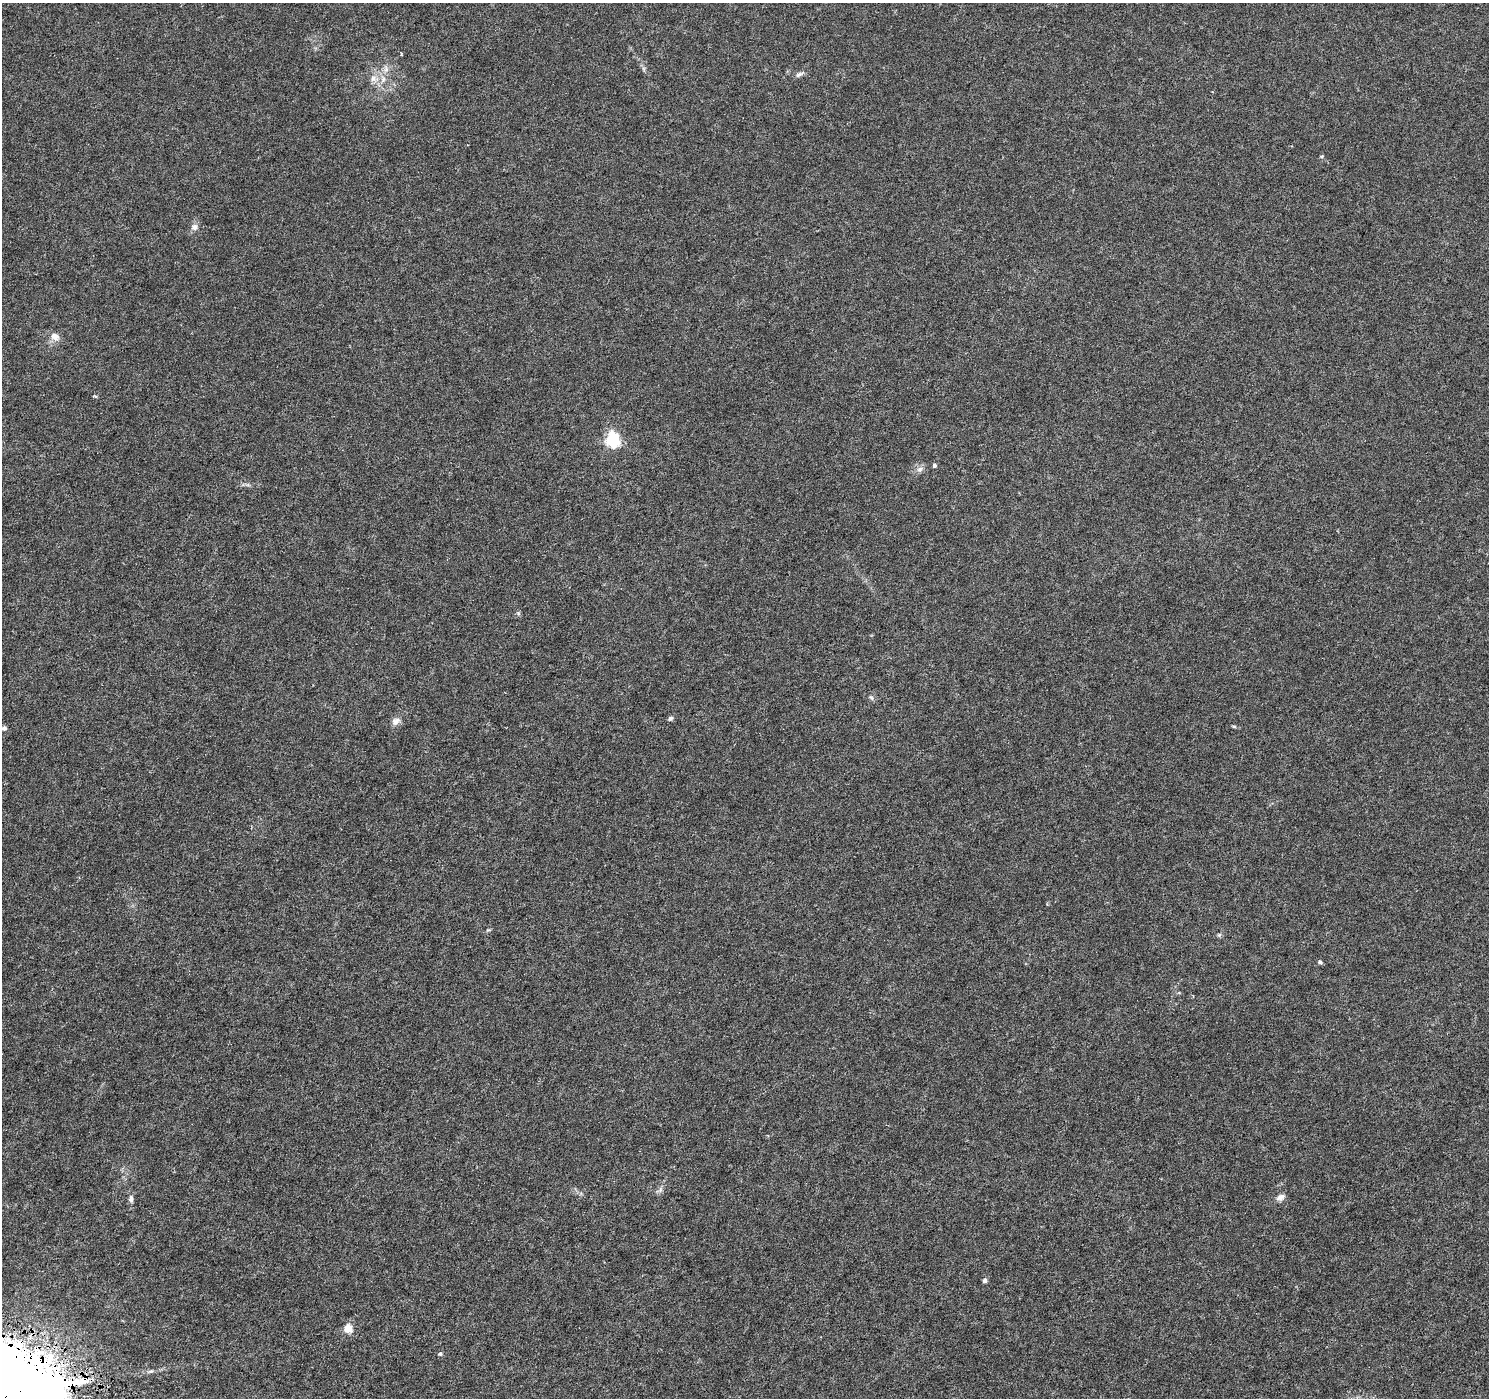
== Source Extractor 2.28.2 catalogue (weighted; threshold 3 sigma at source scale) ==
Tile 7 of 4 x 4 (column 3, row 2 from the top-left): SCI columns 2977-4463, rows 2981-4376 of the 5958 x 6028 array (HDU 1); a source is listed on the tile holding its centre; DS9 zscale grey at full resolution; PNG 1491 x 1400 px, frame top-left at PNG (2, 3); no overlay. Shown black and unused: <1% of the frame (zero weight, under 4 of 8 exposures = <1% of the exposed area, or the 3 px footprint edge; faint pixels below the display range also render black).
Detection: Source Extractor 2.28.2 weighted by HDU 2 'WHT'; one run over the whole footprint, this tile lists its part. Background 0.00236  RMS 8.3e-04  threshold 0.0034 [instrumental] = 3 sigma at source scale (4.09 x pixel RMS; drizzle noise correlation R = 1.36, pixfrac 0.8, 0.0396/0.0396 arcsec/px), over >= 5 px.
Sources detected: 28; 1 inside a brighter listed object's ellipse — not listed separately; the other 27 listed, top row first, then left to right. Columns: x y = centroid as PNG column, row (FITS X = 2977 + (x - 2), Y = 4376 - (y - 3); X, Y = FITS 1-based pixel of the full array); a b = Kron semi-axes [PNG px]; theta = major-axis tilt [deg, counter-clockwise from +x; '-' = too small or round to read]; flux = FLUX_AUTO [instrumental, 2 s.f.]
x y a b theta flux
386 69 12 6 -77 0.37
644 69 7 4 -71 0.14
799 74 13 5 24 0.25
374 79 12 9 -14 0.61
1322 156 5 3 - 0.077
195 227 9 8 - 0.38
54 336 12 9 -31 0.61
96 396 6 3 -1 0.092
612 440 6 6 - 14
934 465 5 4 - 0.2
919 469 10 6 40 0.31
518 613 6 4 -45 0.11
871 698 7 4 -45 0.14
670 718 7 6 - 0.17
396 721 12 9 34 0.43
1234 726 6 4 -2 0.092
4 728 5 5 - 0.25
1219 935 6 5 - 0.12
1320 962 5 5 - 0.15
660 1190 8 5 46 0.21
1280 1197 12 8 24 0.38
131 1199 10 6 -89 0.3
985 1280 6 5 - 0.2
348 1329 5 5 - 2.6
440 1354 6 5 - 0.14
150 1371 8 5 18 0.16
9 1393 24 22 5 1600
Overlapping masked pixels (flux is a lower limit): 1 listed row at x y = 9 1393
Isophote crosses this tile's border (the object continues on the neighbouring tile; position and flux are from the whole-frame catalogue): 1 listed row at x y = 9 1393